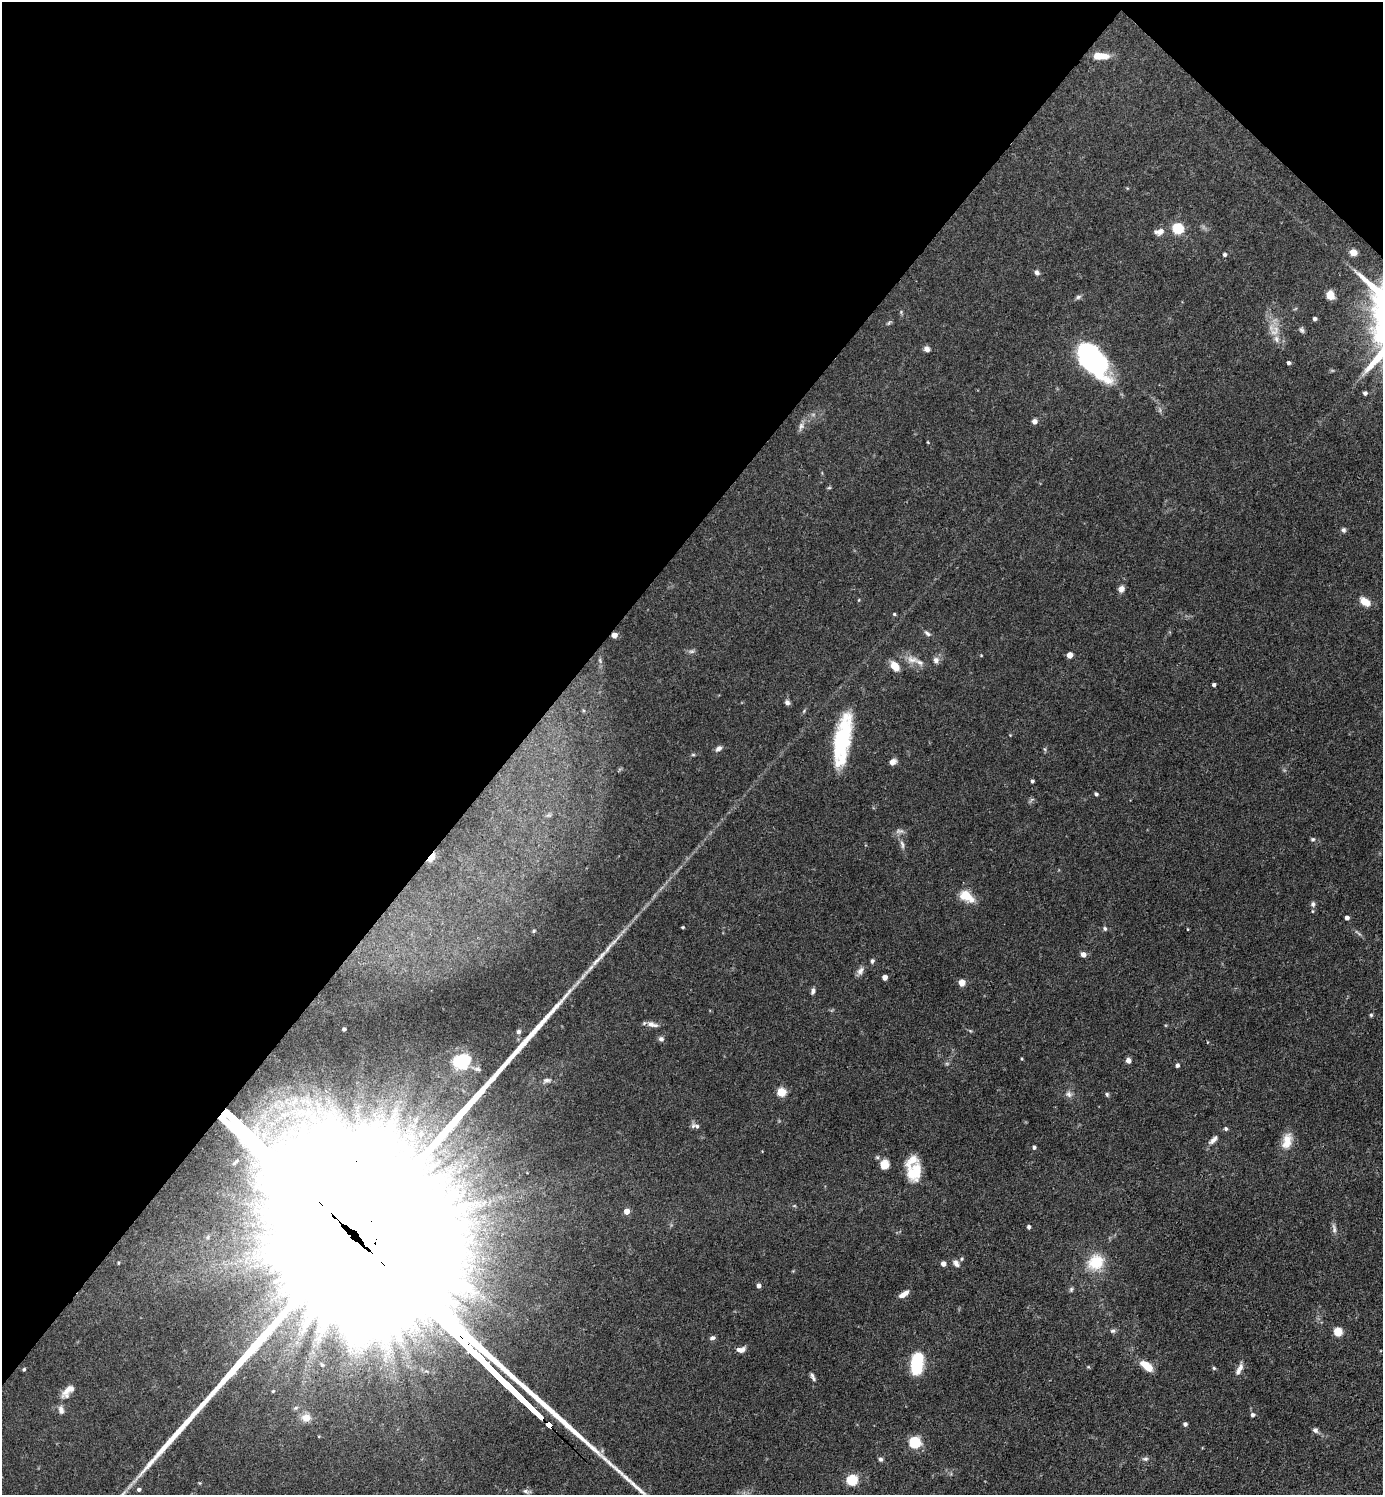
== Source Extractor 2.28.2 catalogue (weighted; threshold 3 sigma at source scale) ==
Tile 2 of 4 x 4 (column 2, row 1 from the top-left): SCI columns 1679-3059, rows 4480-5972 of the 5974 x 5972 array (HDU 1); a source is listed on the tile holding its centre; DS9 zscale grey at full resolution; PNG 1385 x 1497 px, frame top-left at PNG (2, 2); no overlay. Shown black and unused: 39% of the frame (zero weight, under 3 of 4 exposures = <1% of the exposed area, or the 3 px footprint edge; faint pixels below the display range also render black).
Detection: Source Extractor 2.28.2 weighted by HDU 2 'WHT'; one run over the whole footprint, this tile lists its part. Background 0.0754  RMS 0.0039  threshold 0.0176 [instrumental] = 3 sigma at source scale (4.5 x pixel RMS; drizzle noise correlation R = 1.50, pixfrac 1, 0.05/0.05 arcsec/px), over >= 5 px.
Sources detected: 121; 3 too faint to see at this stretch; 2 inside a brighter object's white glare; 1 long thin detection or spike segment (spike, bleed or trail) — not listed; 6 inside a brighter listed object's ellipse — not listed separately; the other 109 listed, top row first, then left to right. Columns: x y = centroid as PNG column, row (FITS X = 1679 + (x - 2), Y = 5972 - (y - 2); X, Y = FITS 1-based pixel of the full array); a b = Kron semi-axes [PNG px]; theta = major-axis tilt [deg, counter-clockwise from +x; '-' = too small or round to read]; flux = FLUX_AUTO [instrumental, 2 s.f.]
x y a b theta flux
1101 56 16 7 -3 6
1178 228 5 5 - 31
1160 231 11 7 36 2.2
1353 252 5 4 - 7.1
1224 255 4 4 - 0.83
1037 272 6 6 - 1
1330 295 8 7 - 5.2
1078 297 8 5 17 0.86
1315 319 4 4 - 0.95
1302 330 8 5 -27 0.87
1276 339 11 6 -84 1.7
927 349 7 6 - 1.5
1092 359 39 19 -52 66
1288 363 4 4 - 0.91
1365 393 4 4 - 0.96
1034 421 4 4 - 2.2
801 426 12 6 71 1.6
829 488 6 4 18 0.44
1343 530 6 5 - 0.94
1121 589 8 7 - 1.7
1365 602 12 8 -34 4.2
894 614 4 4 - 0.52
927 633 10 5 -41 1.1
614 635 4 4 - 4
691 651 9 4 8 0.86
1069 655 4 4 - 4.8
912 660 19 9 -6 3.8
936 660 10 8 -81 1.7
895 666 9 6 -52 6.1
1214 685 3 3 - 0.76
787 702 7 5 -44 1.2
842 739 63 18 80 32
719 748 9 6 37 1.3
693 755 6 4 0 0.48
892 762 7 6 - 2.4
1032 781 3 3 - 0.68
1096 794 4 3 - 0.86
1313 839 6 5 - 0.66
902 844 13 5 -76 1.4
431 857 8 4 46 19
966 896 12 8 -33 9.4
1313 904 8 6 80 1.1
1347 918 4 4 - 1.6
683 927 3 2 - 0.46
1105 929 5 5 - 0.78
1187 929 4 2 - 0.27
534 931 6 4 23 0.52
1083 954 5 4 - 2.7
597 961 20 6 50 3.1
872 961 6 5 - 0.81
860 971 12 7 53 1.7
885 977 4 4 - 3
962 982 6 6 - 3.1
813 991 7 5 73 1.2
1371 1015 5 5 - 0.53
652 1024 15 6 -13 2.1
344 1029 4 3 - 0.83
518 1031 6 5 - 0.9
661 1039 6 6 - 1.2
462 1061 22 17 20 15
1128 1061 5 4 - 2.5
1177 1065 5 4 - 0.88
547 1080 11 6 11 1.4
781 1092 5 5 - 18
1069 1094 9 8 - 1.6
1107 1094 5 5 - 0.62
697 1126 7 6 - 1.2
1226 1129 5 5 - 0.65
411 1137 7 6 - 1.9
1213 1140 16 6 43 2
1287 1141 20 11 77 5.8
1034 1147 4 4 - 0.95
884 1165 11 10 - 4
915 1172 22 15 72 9.9
626 1211 5 5 - 3.7
1028 1227 4 4 - 1
1334 1229 14 5 -81 1.5
961 1259 5 4 - 0.57
1096 1262 16 14 40 13
118 1263 4 3 - 0.33
956 1263 10 7 -55 1.6
943 1264 4 4 - 2.6
758 1286 4 4 - 1.7
1071 1289 7 5 70 0.66
904 1294 13 6 33 2.6
1113 1331 7 5 0 0.89
1338 1332 5 5 - 17
712 1338 7 5 16 0.98
741 1350 10 6 10 2.2
322 1365 4 4 - 0.44
917 1366 15 11 90 17
1146 1366 13 6 -39 7.8
1240 1367 12 6 82 1.7
1214 1368 5 4 - 0.54
24 1369 4 3 - 0.61
813 1377 12 4 -65 1.1
68 1391 21 9 48 4.1
273 1391 5 4 - 0.45
61 1410 11 7 -77 1.8
1253 1415 5 5 - 0.79
306 1418 10 9 - 3.8
1185 1424 4 4 - 1.2
549 1425 4 3 - 110
1315 1430 7 6 - 1.1
914 1442 5 5 - 43
881 1459 6 5 - 0.93
1145 1459 8 5 9 0.99
852 1480 5 5 - 33
139 1489 4 4 - 0.95
Overlapping masked pixels (flux is a lower limit): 3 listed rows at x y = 614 635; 431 857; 549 1425